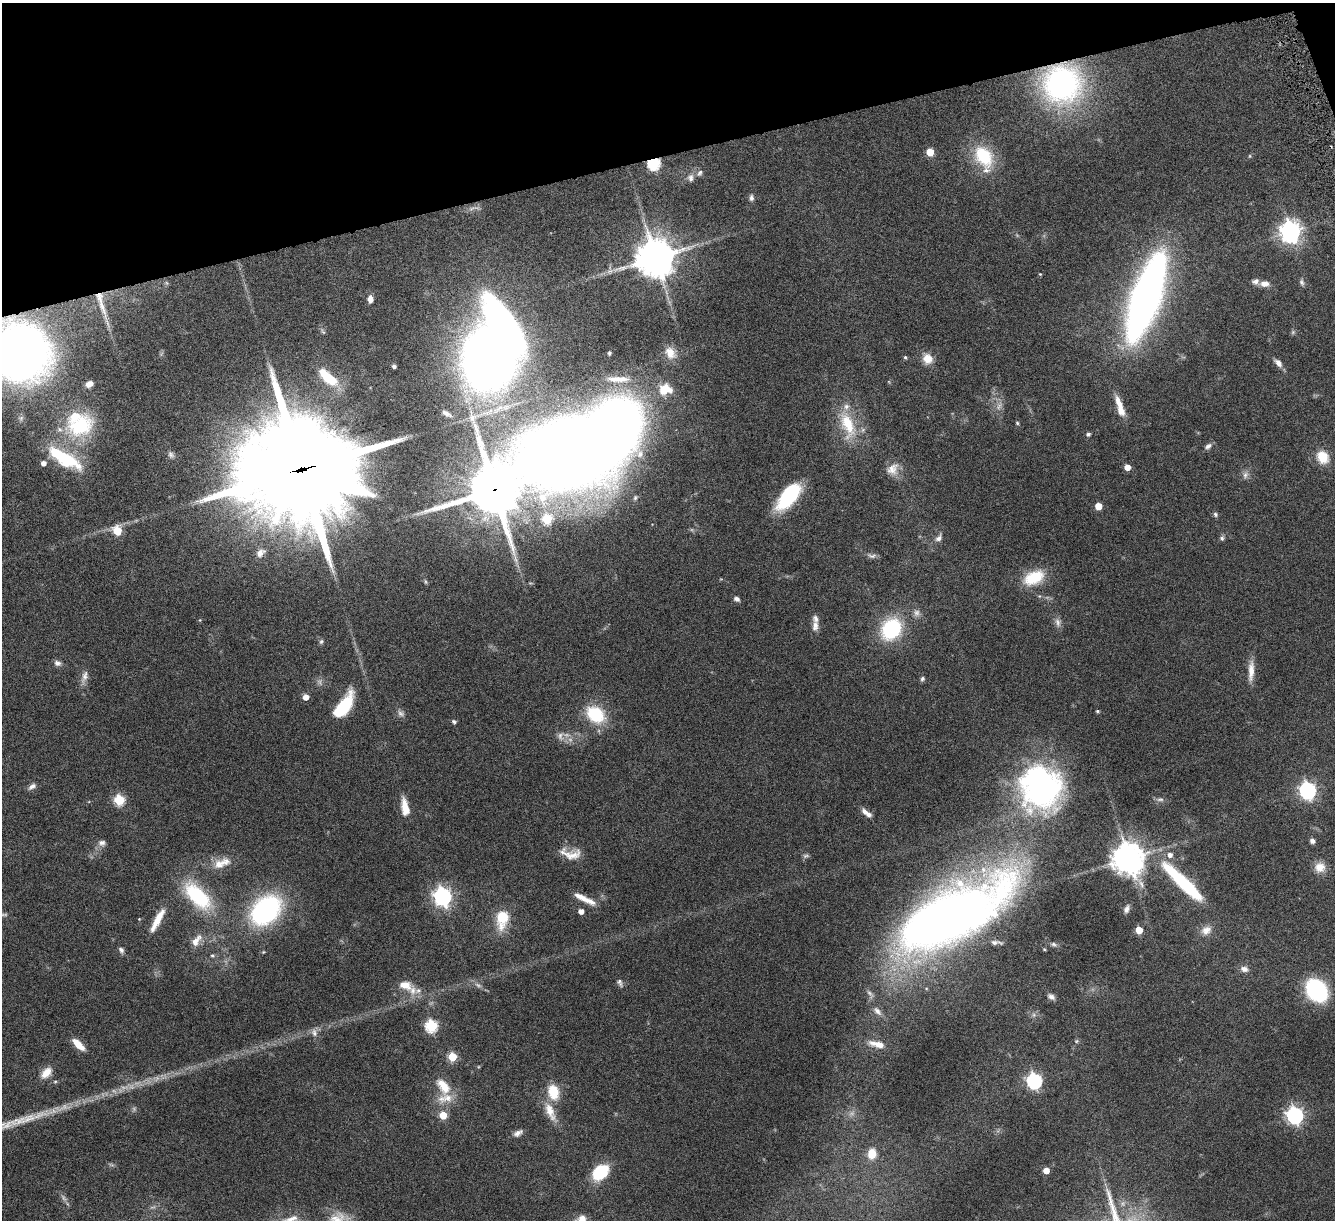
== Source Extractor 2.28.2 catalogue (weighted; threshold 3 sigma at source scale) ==
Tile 3 of 4 x 4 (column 3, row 1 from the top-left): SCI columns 2689-4021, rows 3813-5030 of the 5378 x 5312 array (HDU 1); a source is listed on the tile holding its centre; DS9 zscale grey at full resolution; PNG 1337 x 1222 px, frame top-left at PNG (2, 3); no overlay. Shown black and unused: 13% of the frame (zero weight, under 4 of 8 exposures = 1% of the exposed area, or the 3 px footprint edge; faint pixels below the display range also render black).
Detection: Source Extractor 2.28.2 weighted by HDU 2 'WHT'; one run over the whole footprint, this tile lists its part. Background 0.0526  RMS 0.0039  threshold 0.0158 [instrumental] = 3 sigma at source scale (4.09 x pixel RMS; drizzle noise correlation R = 1.36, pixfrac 0.8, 0.05/0.05 arcsec/px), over >= 5 px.
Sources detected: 164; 14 too faint to see at this stretch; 2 inside a brighter object's white glare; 1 long thin detection or spike segment (spike, bleed or trail) — not listed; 9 inside a brighter listed object's ellipse — not listed separately; the other 138 listed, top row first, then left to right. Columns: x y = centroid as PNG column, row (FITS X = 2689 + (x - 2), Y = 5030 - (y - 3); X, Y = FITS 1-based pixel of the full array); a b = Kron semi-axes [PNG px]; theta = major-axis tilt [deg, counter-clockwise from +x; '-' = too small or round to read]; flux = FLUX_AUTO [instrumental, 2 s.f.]
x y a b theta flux
1062 84 42 41 - 88
930 152 5 5 - 9.1
984 156 29 20 -56 18
1250 156 6 4 89 0.39
654 163 6 6 - 49
699 173 10 7 56 1.2
691 178 11 8 85 1.8
751 198 8 6 90 1.1
472 209 15 5 23 1.5
1290 231 8 7 - 250
655 257 12 11 - 1100
1040 274 4 3 - 0.31
1302 282 9 6 -65 0.95
1264 284 11 7 -2 2.7
1146 297 53 16 71 370
370 299 7 6 - 2.4
323 331 11 4 -57 0.72
1293 332 6 6 - 0.62
19 352 40 35 -33 320
609 353 4 3 - 0.66
670 353 17 13 -58 4.3
489 357 34 29 -90 530
905 357 5 4 - 0.56
927 359 12 11 - 4.5
1278 363 12 6 -47 1.9
394 366 4 4 - 1.1
328 378 22 9 -40 13
618 379 36 9 -1 6.4
89 384 8 6 28 2.5
665 389 18 15 11 7.9
1120 406 28 8 -72 5.7
446 413 12 6 -31 1.6
21 418 8 7 - 1.2
472 418 11 8 -84 1.8
1017 423 5 4 - 0.49
848 425 43 18 -72 16
80 426 43 29 27 29
1088 434 4 4 - 0.97
1208 446 10 6 35 1.3
171 455 10 7 -62 1.3
563 455 56 41 6 870
1323 457 14 11 -55 8.1
64 458 47 16 -31 23
43 463 5 5 - 2
1127 467 5 4 - 4.2
893 469 18 15 49 4.2
301 470 42 35 5 7600
1245 475 12 8 71 1.7
494 490 17 16 - 2000
789 496 29 13 50 28
635 498 8 6 80 0.93
1098 506 5 5 - 7.3
1215 514 7 5 -49 0.79
547 519 5 5 - 22
117 531 6 6 - 13
939 538 12 7 56 1.6
1222 538 7 5 83 0.83
260 553 11 8 45 2.4
872 556 13 6 -8 1.4
1034 578 26 15 25 12
425 582 8 4 -81 0.51
736 599 7 5 -24 1.2
200 620 5 4 - 0.36
1058 622 13 8 -79 1.8
815 626 14 8 85 2.3
891 629 21 17 55 30
321 642 7 6 - 0.78
57 663 9 7 -23 1.4
1251 671 29 7 87 4.5
84 677 19 8 74 2.4
922 679 6 5 - 0.78
306 697 5 5 - 3.2
344 705 28 11 56 19
1097 711 4 3 - 0.57
596 714 22 16 -36 18
454 722 6 5 - 0.77
560 736 14 11 -87 2.5
32 786 10 6 33 1.5
1040 788 49 45 -73 97
1308 790 7 7 - 120
1160 799 12 5 4 1.2
119 800 6 5 - 27
405 807 21 8 -80 5.3
865 812 11 7 -42 2.1
1312 841 6 5 - 1.2
102 843 10 8 7 1.7
571 854 25 12 -7 5.5
1170 855 6 6 - 1.9
806 856 9 5 11 0.79
1128 858 11 10 - 610
222 863 27 12 20 6
1320 867 13 13 - 4.2
1183 883 61 12 -44 37
198 896 40 19 -46 27
443 897 7 7 - 160
585 899 28 6 -27 4.9
1127 909 10 6 67 1.6
266 910 23 16 44 84
581 911 4 4 - 2.4
952 915 124 45 29 350
139 919 4 4 - 0.28
502 919 23 13 82 12
157 920 32 8 62 6.2
1139 930 5 5 - 9
1206 930 15 12 31 3.4
196 941 19 9 54 4
996 942 19 6 -2 1.8
1054 944 10 6 -19 1
121 950 8 6 -63 1.2
263 952 5 4 - 0.39
212 955 6 6 - 0.67
1244 969 10 7 -19 1.9
620 983 12 6 -58 1.1
405 985 18 10 -16 4.8
1316 990 17 13 -54 58
1051 997 9 6 -31 1.5
877 1011 14 8 -46 2.4
1034 1015 6 6 - 0.95
431 1026 6 6 - 43
314 1032 12 8 -74 1.9
1076 1041 6 5 - 0.56
78 1044 15 6 -43 6.1
877 1044 20 8 -13 4.9
452 1057 5 5 - 15
46 1073 17 10 47 4.3
1034 1081 7 6 - 97
55 1082 5 5 - 0.52
443 1086 25 14 -54 7.7
553 1092 18 13 -76 8.7
550 1112 31 11 -65 6
443 1115 5 5 - 9.6
1295 1115 7 7 - 130
518 1133 12 7 28 1.8
872 1154 13 10 84 5.5
1046 1171 5 4 - 5.1
600 1172 18 12 41 17
582 1218 13 9 -49 2.7
337 1220 32 20 31 9.6
Overlapping masked pixels (flux is a lower limit): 6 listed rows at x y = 1062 84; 654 163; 19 352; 563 455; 301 470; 494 490
Isophote crosses this tile's border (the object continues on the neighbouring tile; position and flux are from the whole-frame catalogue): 3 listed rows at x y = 19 352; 582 1218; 337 1220